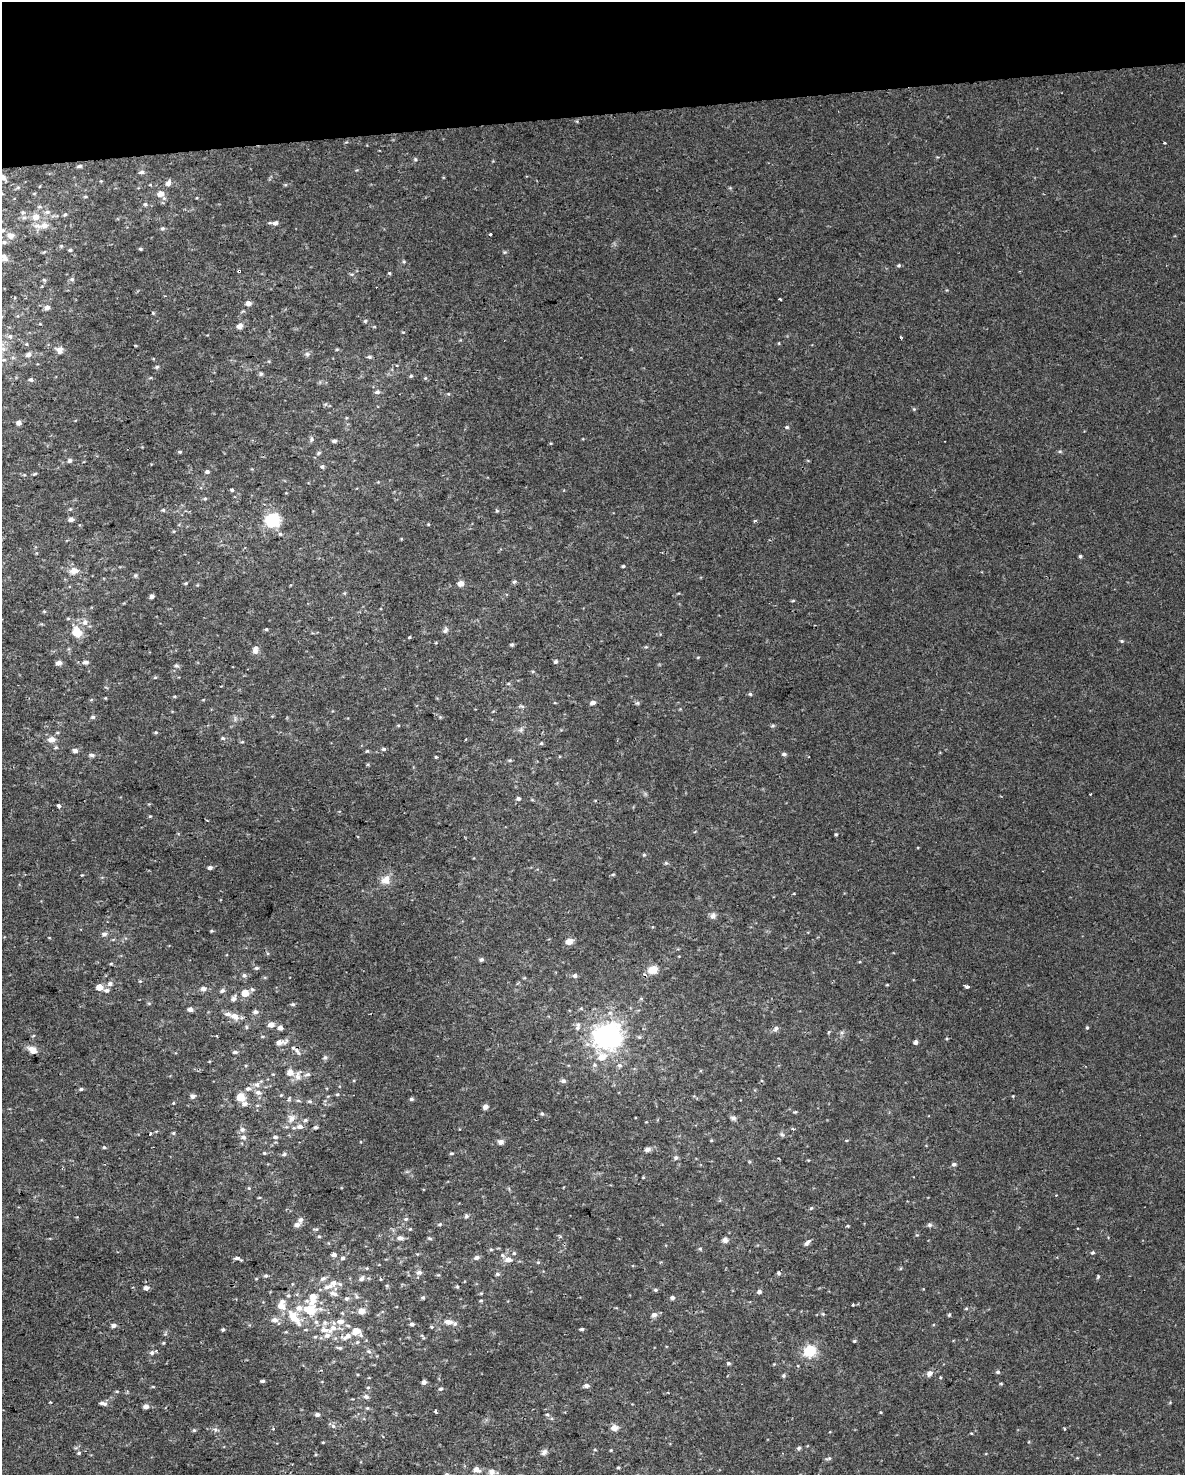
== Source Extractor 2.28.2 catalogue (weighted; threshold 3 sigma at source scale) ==
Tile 3 of 4 x 3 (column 3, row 1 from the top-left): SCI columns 2368-3550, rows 3008-4480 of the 4734 x 4497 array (HDU 1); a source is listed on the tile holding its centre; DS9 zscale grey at full resolution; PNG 1187 x 1477 px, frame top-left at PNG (2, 2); no overlay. Shown black and unused: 8% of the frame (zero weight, under 2 of 3 exposures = <1% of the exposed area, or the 3 px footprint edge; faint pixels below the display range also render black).
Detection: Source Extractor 2.28.2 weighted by HDU 2 'WHT'; one run over the whole footprint, this tile lists its part. Background 0.00219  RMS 0.0032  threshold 0.0143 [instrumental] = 3 sigma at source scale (4.5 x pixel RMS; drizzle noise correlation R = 1.50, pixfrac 1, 0.0396/0.0396 arcsec/px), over >= 5 px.
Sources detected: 311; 4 cosmic-ray / hot-pixel residue — not listed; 12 inside a brighter listed object's ellipse — not listed separately; the other 295 listed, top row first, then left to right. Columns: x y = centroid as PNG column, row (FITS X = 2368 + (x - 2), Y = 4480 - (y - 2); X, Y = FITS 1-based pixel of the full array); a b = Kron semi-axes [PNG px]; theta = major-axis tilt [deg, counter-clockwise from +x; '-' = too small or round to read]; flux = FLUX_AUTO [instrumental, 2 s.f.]
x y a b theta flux
1165 143 3 3 - 0.33
415 159 5 4 - 0.41
80 166 6 4 16 0.54
142 172 6 5 - 0.73
2 177 7 5 1 1.8
168 183 6 5 - 1.4
161 194 6 5 - 2.6
85 196 5 3 - 0.31
145 204 5 5 - 0.48
40 207 6 3 -18 0.44
47 212 7 6 - 0.86
65 214 5 4 - 0.44
36 217 7 7 - 2.6
275 223 6 5 - 1
44 225 10 8 0 2.4
162 228 6 4 3 0.49
3 230 5 5 - 0.52
490 234 3 2 - 0.39
11 236 7 6 - 2.1
4 242 6 5 - 0.67
140 248 5 3 - 0.39
70 250 4 4 - 0.42
4 257 11 6 -51 1.5
899 265 5 5 - 0.47
239 271 3 3 - 1
389 273 4 4 - 0.34
72 279 5 5 - 0.52
44 280 5 4 - 0.38
780 299 3 2 - 0.42
248 303 5 5 - 1.4
47 307 5 5 - 1.3
365 321 5 4 - 0.4
240 326 5 4 - 2
10 336 5 5 - 0.56
900 337 4 3 - 0.31
779 343 5 3 - 0.23
337 349 5 3 - 0.28
59 350 9 8 - 1.4
307 354 6 5 - 0.59
28 355 7 5 17 0.89
369 357 5 4 - 0.56
157 367 6 5 - 0.43
261 374 6 5 - 0.49
411 376 5 4 - 0.36
31 380 5 4 - 0.56
377 392 6 5 - 0.79
914 409 5 4 - 0.35
19 423 4 4 - 1.6
787 427 5 4 - 0.47
311 439 7 5 71 0.61
334 441 5 4 - 0.72
1060 451 6 3 18 0.39
180 452 5 4 - 0.41
318 453 6 4 70 0.43
69 460 6 5 - 0.67
322 466 5 4 - 0.6
207 472 5 4 - 0.7
35 474 6 3 4 0.36
232 490 4 4 - 0.43
205 498 5 4 - 0.4
163 510 5 4 - 0.41
497 511 5 3 - 0.33
71 519 5 4 - 1.3
272 520 12 10 1 14
755 521 5 3 - 0.38
1080 556 4 4 - 0.49
623 566 3 3 - 0.41
74 571 12 9 4 2.3
514 582 5 5 - 0.5
186 583 5 4 - 0.35
461 583 5 4 - 2.6
151 596 4 4 - 0.93
793 601 5 3 - 0.32
44 611 6 4 0 0.33
85 622 8 7 - 1.5
266 629 5 4 - 0.36
445 630 9 5 53 0.76
77 632 14 10 -75 4.9
410 637 3 3 - 0.35
1122 641 5 4 - 0.4
512 645 5 4 - 0.44
255 650 10 6 82 1.8
556 661 5 4 - 0.6
85 662 8 5 6 0.87
58 663 6 5 - 1.3
176 666 6 5 - 0.61
155 677 5 3 - 0.32
750 694 5 4 - 0.42
593 703 5 4 - 1.4
637 703 5 5 - 0.49
93 717 5 4 - 0.51
773 726 6 3 0 0.43
223 738 5 4 - 0.52
51 739 9 7 -2 1.9
541 743 5 4 - 0.36
383 749 5 4 - 0.5
75 751 5 4 - 1.3
367 751 5 3 - 0.33
784 754 5 4 - 0.67
92 755 6 4 -3 0.83
436 757 3 3 - 0.32
510 760 6 4 0 0.37
518 798 5 4 - 0.68
58 806 3 3 - 3.2
150 816 4 4 - 0.28
836 834 4 3 - 0.32
644 855 5 4 - 0.36
666 863 5 4 - 0.43
210 868 5 4 - 0.81
613 874 5 3 - 0.32
386 880 13 11 51 2.9
713 916 9 7 69 1.1
211 931 5 3 - 0.29
104 934 7 6 - 0.93
569 942 5 5 - 3.6
481 960 5 5 - 0.51
111 964 5 3 - 0.33
256 968 6 4 14 0.58
653 970 14 10 17 3.4
244 975 7 5 -75 0.69
575 976 6 5 - 0.82
110 984 7 6 - 0.96
887 985 4 3 - 0.26
967 986 6 3 -17 1.4
99 987 5 4 - 4.5
203 989 6 6 - 1.3
252 989 6 5 - 0.58
107 990 7 5 -8 0.88
222 991 6 5 - 0.78
245 993 5 5 - 5.2
234 999 9 6 67 1
293 1004 6 4 -19 0.46
190 1009 5 4 - 1.4
255 1012 6 5 - 0.94
235 1016 8 6 -29 2.4
271 1025 5 5 - 2.2
246 1027 6 4 -89 0.42
280 1028 4 4 - 1.7
776 1028 8 5 43 0.88
1087 1028 4 4 - 0.34
829 1032 5 3 - 0.28
607 1036 32 28 6 45
280 1042 14 6 9 1.7
915 1042 5 4 - 0.84
294 1048 10 4 -37 2
32 1050 10 6 -35 2.7
235 1052 6 4 1 0.64
325 1057 6 5 - 0.67
290 1072 5 5 - 3.1
307 1074 8 5 9 0.79
298 1076 12 6 90 1.5
563 1081 6 5 - 0.86
257 1085 7 7 - 1.2
81 1089 4 4 - 0.43
248 1089 7 6 - 0.93
258 1092 8 6 -15 1.2
337 1094 5 4 - 0.38
281 1095 4 4 - 0.29
192 1096 4 4 - 1.5
240 1097 5 5 - 8.8
289 1099 5 5 - 0.44
411 1099 6 4 0 0.56
298 1100 6 4 -1 0.45
310 1101 6 4 -1 0.52
245 1104 9 6 18 1.1
485 1107 4 4 - 1.6
542 1114 5 4 - 0.45
291 1118 10 10 - 2
733 1118 8 5 -7 0.81
305 1120 6 4 23 0.52
300 1126 8 6 0 1.3
315 1127 4 4 - 0.51
242 1129 7 7 - 0.97
793 1129 4 4 - 0.37
173 1133 4 4 - 0.35
150 1134 3 3 - 3.1
782 1134 8 5 -47 0.61
243 1137 7 5 -3 0.9
275 1137 6 4 -9 0.68
501 1142 5 4 - 1.9
104 1147 4 4 - 0.37
648 1149 6 6 - 1.1
264 1153 5 4 - 0.38
452 1153 5 4 - 0.37
284 1154 5 4 - 0.61
676 1158 6 6 - 0.71
954 1164 5 4 - 0.76
249 1188 4 4 - 0.29
259 1198 4 3 - 0.24
811 1208 6 4 44 0.37
466 1216 5 5 - 0.65
406 1219 6 5 - 0.54
300 1220 7 6 - 0.96
440 1224 5 4 - 0.41
297 1225 6 5 - 1.5
930 1225 6 6 - 0.71
316 1229 6 3 -16 0.37
410 1229 4 3 - 0.28
319 1236 5 3 - 0.31
400 1238 7 5 -9 1.2
430 1238 5 4 - 0.43
725 1240 6 6 - 1
807 1243 10 4 45 0.9
491 1249 5 3 - 0.36
700 1249 5 4 - 0.38
1093 1252 5 5 - 0.47
514 1253 5 4 - 0.41
334 1255 4 4 - 1.2
503 1255 6 5 - 0.62
237 1258 10 4 -23 0.91
343 1258 5 5 - 0.65
476 1258 6 5 - 1
509 1260 7 6 - 1.9
538 1262 5 5 - 0.37
419 1272 7 5 4 0.96
778 1273 5 4 - 0.43
497 1274 6 5 - 0.6
266 1276 5 4 - 0.5
1098 1276 5 5 - 0.33
323 1279 8 5 35 0.85
362 1279 7 5 52 0.92
457 1286 5 4 - 0.35
328 1287 18 6 18 2.4
146 1288 5 4 - 1.5
655 1290 5 4 - 0.45
759 1292 5 4 - 0.94
333 1293 11 6 -17 1.3
288 1296 5 4 - 0.4
357 1297 5 5 - 0.57
313 1298 17 8 86 4.9
346 1298 6 5 - 0.67
423 1298 5 4 - 0.47
672 1298 4 4 - 0.92
481 1300 5 3 - 0.35
853 1305 4 2 - 0.28
966 1308 5 3 - 0.31
310 1310 10 7 -19 8.1
362 1311 6 6 - 2.8
823 1314 5 4 - 0.38
654 1315 7 6 - 1.1
949 1315 5 4 - 0.36
293 1317 20 10 -53 5.8
275 1320 9 7 4 1.4
325 1322 6 5 - 0.72
448 1322 11 6 -10 1.9
412 1324 5 4 - 0.65
113 1325 5 4 - 1.2
332 1328 16 8 44 3.1
223 1329 5 4 - 0.45
582 1329 4 3 - 0.46
356 1331 10 8 -18 3.4
347 1336 16 7 25 2.3
854 1341 4 4 - 0.38
163 1343 4 4 - 0.33
340 1348 7 4 -15 0.6
369 1351 7 5 -22 0.66
810 1351 13 12 - 7.5
152 1353 6 5 - 0.7
728 1363 5 4 - 0.52
998 1372 5 4 - 0.6
929 1373 8 6 42 1.3
784 1375 5 5 - 0.45
262 1381 5 3 - 0.62
424 1382 4 4 - 1.4
1001 1383 5 3 - 0.28
586 1385 6 5 - 0.94
153 1387 5 3 - 0.28
368 1387 6 3 19 0.32
440 1389 5 4 - 0.5
117 1391 5 3 - 0.3
366 1397 7 6 - 0.94
50 1402 3 2 - 0.31
103 1403 9 5 -13 1
146 1406 7 5 7 1
435 1411 3 3 - 0.55
317 1415 6 5 - 0.86
547 1415 6 4 -20 0.56
333 1426 6 5 - 0.72
273 1428 4 3 - 0.52
614 1428 9 7 -5 1.7
1064 1428 3 3 - 0.69
215 1429 7 4 -19 0.61
194 1430 5 5 - 0.38
971 1433 4 2 - 0.24
323 1442 5 3 - 0.25
799 1448 5 5 - 0.61
595 1450 5 3 - 0.27
611 1450 4 3 - 0.26
544 1452 10 5 50 0.95
79 1453 5 4 - 0.4
828 1458 9 4 14 0.56
618 1467 5 3 - 0.33
476 1470 10 7 -20 1.7
492 1472 6 6 - 1.7
446 1474 6 6 - 0.61
Overlapping masked pixels (flux is a lower limit): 3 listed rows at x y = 239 271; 653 970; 294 1048
Isophote crosses this tile's border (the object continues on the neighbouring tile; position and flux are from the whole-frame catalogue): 4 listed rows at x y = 2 177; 3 230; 4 257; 446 1474
Unlisted compact peaks at least as high as the median listed source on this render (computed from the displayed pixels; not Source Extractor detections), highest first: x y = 135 575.